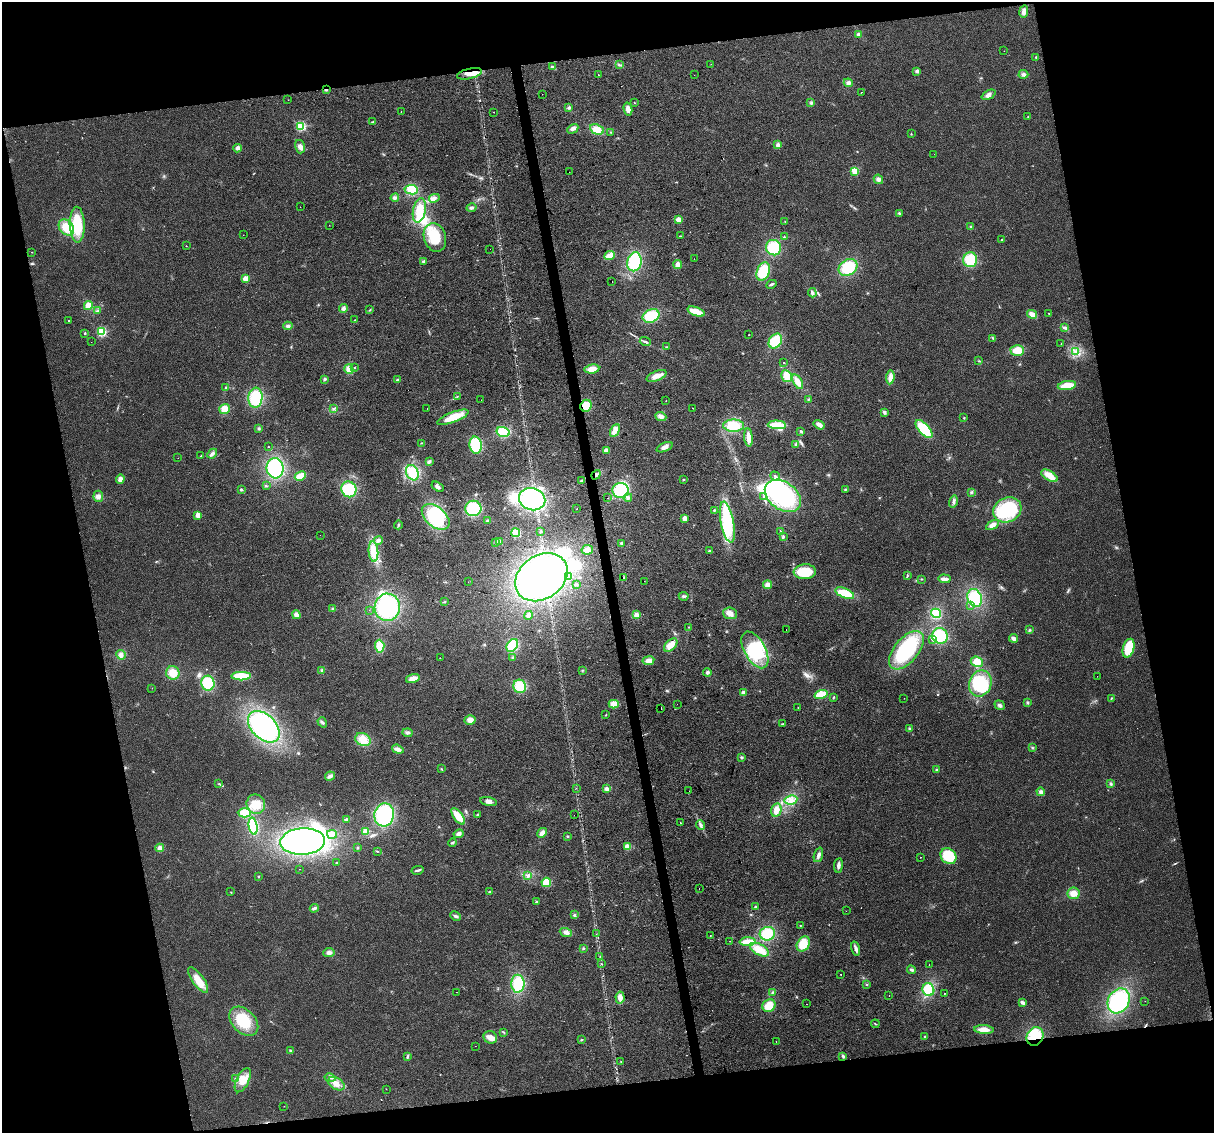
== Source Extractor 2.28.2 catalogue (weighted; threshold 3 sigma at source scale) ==
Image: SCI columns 1-4848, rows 72-4595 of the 4848 x 4619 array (HDU 1 of 3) = the unmasked area's bounding box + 8 px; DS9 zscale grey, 4 x 4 block average (1 PNG px = mean of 4 x 4 image px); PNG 1216 x 1135 px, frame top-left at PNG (2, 2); each listed source drawn as its Kron ellipse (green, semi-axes under 4 px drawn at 4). Shown black and unused: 24% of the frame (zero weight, under 2 of 3 exposures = <1% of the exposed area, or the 3 px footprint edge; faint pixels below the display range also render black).
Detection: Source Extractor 2.28.2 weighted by HDU 2 'WHT'. Background 0.0271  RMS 0.0062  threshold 0.0281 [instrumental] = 3 sigma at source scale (4.5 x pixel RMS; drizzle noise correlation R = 1.50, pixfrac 1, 0.0396/0.0396 arcsec/px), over >= 5 px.
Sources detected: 406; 2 too faint to see at this stretch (4 x 4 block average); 17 inside a brighter object's white glare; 9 cosmic-ray / hot-pixel residue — neither listed nor drawn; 1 coinciding with a brighter row at this scale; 12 inside a brighter listed object's ellipse — not listed separately; the other 365 listed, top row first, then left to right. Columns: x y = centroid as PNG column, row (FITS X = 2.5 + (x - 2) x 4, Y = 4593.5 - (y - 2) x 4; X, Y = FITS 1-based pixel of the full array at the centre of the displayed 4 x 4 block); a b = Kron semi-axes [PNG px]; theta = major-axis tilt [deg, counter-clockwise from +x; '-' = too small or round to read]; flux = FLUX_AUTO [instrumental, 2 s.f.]
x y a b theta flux
1024 11 6 4 81 18
858 34 3 3 - 7.2
1004 51 2 2 - 0.86
1036 57 2 2 - 2.3
711 64 2 2 - 0.73
619 65 3 2 - 3.7
552 67 3 2 - 3
917 71 3 3 - 8.5
469 74 13 5 14 28
1023 74 5 4 - 11
598 75 2 2 - 2
694 75 2 2 - 0.8
848 83 4 4 - 10
326 90 2 2 - 18
861 92 2 2 - 1.7
542 94 2 2 - 0.71
989 95 7 3 26 14
288 100 2 2 - 1.4
634 103 2 2 - 1.6
811 103 3 2 - 4.7
569 107 4 3 - 5.2
628 109 6 4 -76 23
401 112 2 2 - 2
493 112 2 2 - 2.3
1028 116 2 2 - 1.4
373 122 4 2 - 7.1
301 126 2 2 - 420
573 129 6 4 30 13
597 129 7 4 -25 44
611 132 2 2 - 2.5
911 134 2 2 - 2.2
778 145 4 4 - 10
300 147 7 5 -74 15
238 148 4 4 - 11
934 154 2 2 - 0.59
855 171 2 2 - 200
569 172 2 2 - 0.59
878 179 5 4 - 12
411 190 6 4 -10 64
395 198 4 4 - 10
434 198 5 4 - 16
300 207 2 2 - 1.1
472 208 5 3 - 9.3
419 210 12 6 79 82
899 213 3 2 - 3.7
679 219 4 4 - 18
785 221 2 2 - 1.5
77 225 18 7 -88 160
329 225 2 2 - 0.67
66 227 9 6 -49 64
970 227 2 2 - 3.1
243 235 2 2 - 0.71
680 236 2 2 - 3
435 237 14 11 -74 110
784 237 2 2 - 3.6
1001 240 2 2 - 5.4
186 246 2 2 - 1.3
774 248 8 7 - 120
490 249 2 2 - 12
32 252 2 2 - 1.2
610 256 5 3 - 50
694 259 2 2 - 1.7
970 260 7 7 - 95
424 261 3 3 - 6.1
634 262 9 7 78 160
678 265 4 4 - 21
848 267 10 7 33 150
763 272 9 6 70 110
245 279 2 2 - 90
612 282 2 2 - 11
771 284 5 2 - 7.3
812 293 5 3 - 8.5
88 305 4 4 - 30
343 308 4 3 - 12
98 310 3 2 - 2.8
370 310 3 2 - 2.7
696 312 9 4 -19 64
1032 314 5 4 - 23
1049 314 2 2 - 1.5
651 316 9 6 22 110
355 320 2 2 - 1.4
69 321 2 2 - 1.7
288 326 5 3 - 8.1
1065 328 4 3 - 9.2
102 332 2 2 - 370
85 333 2 2 - 3.6
749 335 2 2 - 2.8
993 338 4 2 - 4.7
775 341 8 6 55 94
91 342 2 2 - 0.95
645 342 6 2 -20 6.8
1061 344 2 2 - 1.5
666 347 2 2 - 2.1
1017 350 7 5 1 54
1076 352 2 2 - 2.6
979 361 2 2 - 1.8
784 362 2 2 - 2.4
355 367 2 2 - 2
349 369 5 4 - 28
592 369 7 4 8 32
657 376 10 5 22 31
787 376 6 5 - 44
890 377 7 4 83 26
325 379 3 3 - 6.4
397 380 3 2 - 4.7
798 382 8 4 -61 30
1067 385 9 4 8 59
226 388 3 2 - 2.5
457 396 2 2 - 1.5
255 398 10 7 85 140
808 399 2 2 - 1.5
481 400 2 2 - 0.56
666 400 2 2 - 12
586 406 6 5 - 44
334 408 4 2 - 5.2
427 408 2 2 - 1.9
693 408 2 2 - 0.96
224 409 5 4 - 35
885 413 3 3 - 6.1
661 416 6 4 -22 18
453 417 17 5 21 77
964 418 2 2 - 2.8
777 425 9 3 -3 99
819 425 6 4 -32 16
733 426 10 6 0 81
259 428 3 2 - 4.1
924 429 11 5 -48 140
615 430 7 4 60 29
801 431 3 2 - 3.7
503 432 7 5 -16 100
748 437 9 3 -85 32
421 443 3 2 - 2.4
796 444 3 3 - 5.4
476 445 8 6 -79 150
268 447 2 2 - 2.3
664 447 8 3 23 16
606 450 2 2 - 60
212 454 5 3 - 10
201 456 2 2 - 3.4
178 458 2 2 - 1.6
429 462 4 3 - 8.1
275 468 10 8 -82 260
412 473 8 6 -63 93
596 475 5 3 - 8.5
300 476 6 3 28 63
775 476 5 2 - 6.1
1049 476 9 4 -31 49
120 479 4 3 - 16
582 480 2 2 - 1.7
683 480 2 2 - 1.5
266 486 3 2 - 3.7
437 487 6 3 -33 9.2
241 489 2 2 - 26
349 489 8 7 - 160
845 489 3 2 - 2.9
621 490 8 7 - 180
971 492 3 3 - 4.5
98 496 6 5 - 15
764 496 3 2 - 4.6
783 496 20 13 -36 360
628 497 4 3 - 8.8
607 498 2 2 - 1.4
532 499 13 11 -14 370
953 502 6 3 75 9.7
473 508 8 8 - 170
577 509 2 2 - 4.1
714 510 3 2 - 3.1
1007 510 14 12 27 270
198 515 3 2 - 31
436 517 16 10 -40 200
685 518 3 3 - 23
488 521 3 2 - 4.2
727 522 21 6 -79 200
398 525 4 2 - 5.4
992 525 7 4 32 22
541 531 3 2 - 2.2
780 531 2 2 - 2
516 533 4 4 - 50
320 535 2 2 - 1.2
783 537 3 2 - 4.4
378 540 4 4 - 11
499 541 3 2 - 3.7
496 543 2 2 - 2
622 543 4 3 - 7
587 550 6 4 11 22
709 551 3 2 - 3.9
373 552 10 4 -85 70
805 572 11 7 4 110
907 575 4 2 - 3.4
541 577 28 21 35 720
569 577 3 2 - 14
623 578 4 3 - 5.4
921 579 2 2 - 1.7
944 579 6 3 -3 18
644 581 2 2 - 0.62
468 582 2 2 - 0.9
576 585 3 2 - 3.2
768 585 4 3 - 20
845 593 10 5 -24 94
684 596 5 2 - 6.6
975 598 9 7 -71 140
445 602 2 2 - 1.5
970 606 2 2 - 1.5
387 607 13 12 - 350
333 609 3 3 - 6.3
369 610 2 2 - 1.3
730 613 7 6 - 20
936 613 5 4 - 90
296 615 4 4 - 15
528 615 4 3 - 9.2
636 615 3 3 - 33
688 627 2 2 - 1.8
786 630 2 2 - 1.6
1030 630 3 2 - 3.6
940 636 8 7 - 140
1013 638 4 4 - 11
933 640 2 2 - 3.7
512 645 7 5 57 99
671 645 8 5 46 34
380 646 6 4 -87 59
1128 648 9 5 74 89
755 650 20 10 -61 130
906 650 23 12 50 260
121 655 5 4 - 13
513 657 3 2 - 2.4
440 658 2 2 - 8.7
648 661 6 4 9 18
977 662 6 5 - 51
322 670 3 3 - 5.4
582 670 2 2 - 2.2
707 672 4 3 - 7.1
173 673 7 6 - 45
241 676 9 4 1 94
1097 676 2 2 - 0.69
413 679 7 4 15 25
208 683 7 6 - 120
980 683 13 11 68 130
520 686 7 6 - 75
152 688 2 2 - 0.73
743 693 2 2 - 59
821 694 6 3 17 84
833 697 3 2 - 3.2
904 698 2 2 - 0.71
1111 699 3 2 - 2.3
1027 702 3 3 - 4.4
614 704 5 4 - 39
677 704 2 2 - 0.85
1000 705 5 3 - 10
798 707 2 2 - 0.86
661 708 2 2 - 10
606 715 2 2 - 1.9
470 720 5 5 - 24
322 722 5 3 - 7
782 724 2 2 - 1.6
264 727 19 12 -44 470
909 728 3 3 - 4.2
408 733 5 3 - 8.9
363 740 8 6 -27 35
1032 747 3 2 - 3
398 749 6 3 -19 17
741 757 3 3 - 4.6
441 769 2 2 - 1.6
936 769 2 2 - 1.7
330 776 5 4 - 13
219 784 2 2 - 2
1111 784 3 3 - 5.8
576 788 2 2 - 0.6
607 789 3 3 - 18
689 791 2 2 - 1.3
1041 792 4 3 - 11
791 800 6 4 11 22
488 801 8 4 -11 17
256 804 10 9 - 52
776 810 7 5 77 25
244 813 6 4 -1 54
384 815 11 10 - 300
477 815 2 2 - 1.5
574 815 2 2 - 2.1
458 816 9 4 -52 62
346 819 4 3 - 5
680 822 2 2 - 2.1
700 825 5 3 - 8.6
253 826 8 4 -80 160
365 831 2 2 - 160
542 833 5 4 - 19
458 834 5 3 - 12
332 835 5 4 - 23
568 836 3 2 - 3
303 841 22 13 3 750
452 842 4 2 - 5.3
627 847 4 3 - 37
160 848 4 4 - 15
358 848 2 2 - 2.9
377 851 2 2 - 2.2
818 855 7 3 71 12
948 856 8 7 - 130
920 857 2 2 - 1.8
337 863 2 2 - 2.9
838 865 7 3 82 13
299 869 2 2 - 1.3
418 870 6 2 12 6.9
528 875 4 3 - 6.9
258 876 2 2 - 2.4
546 882 5 4 - 55
699 888 2 2 - 1.3
231 892 2 2 - 1.5
490 892 3 2 - 3.5
1073 893 6 6 - 33
537 902 3 2 - 3.7
755 907 3 2 - 4
314 908 4 3 - 9.8
846 911 2 2 - 0.88
574 915 3 3 - 4.6
456 916 5 3 - 7.7
800 925 2 2 - 1.4
566 932 6 4 -19 13
596 934 2 2 - 0.73
767 934 8 6 16 86
710 936 2 2 - 1.4
730 941 2 2 - 0.8
748 942 8 4 2 47
803 944 8 6 59 66
583 948 3 2 - 3.2
856 948 7 3 -74 13
759 950 10 5 -29 54
329 953 5 4 - 14
600 956 2 2 - 1.1
601 964 2 2 - 2.8
929 964 2 2 - 1.1
911 970 4 2 - 7.9
841 974 2 2 - 2
198 980 15 5 -55 57
518 984 9 6 -89 120
866 985 3 2 - 2.3
928 990 6 6 - 120
456 992 2 2 - 0.58
773 992 3 2 - 3.7
944 993 2 2 - 1.9
889 995 2 2 - 5
620 997 6 4 -85 24
1119 1001 13 10 59 330
1145 1001 2 2 - 0.87
1023 1003 4 3 - 10
807 1004 2 2 - 5.3
769 1006 7 6 - 52
244 1021 17 11 -47 120
875 1024 4 2 - 2.9
984 1029 10 4 -3 37
503 1032 3 2 - 2.1
1035 1036 10 8 60 110
490 1037 7 6 - 28
925 1037 2 2 - 17
582 1040 2 2 - 1.8
776 1041 2 2 - 0.91
475 1046 2 2 - 0.65
290 1051 3 2 - 4.9
407 1056 2 2 - 2.3
843 1056 4 3 - 6.1
621 1062 2 2 - 1.1
330 1078 6 2 -12 6.6
236 1079 3 2 - 3.6
243 1080 13 6 64 45
336 1084 9 5 -30 30
386 1089 2 2 - 0.7
284 1106 2 2 - 0.82
Overlapping masked pixels (flux is a lower limit): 4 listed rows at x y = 326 90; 586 406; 596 475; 1035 1036
Diffuse or blended objects may show on this block-average render without a row.